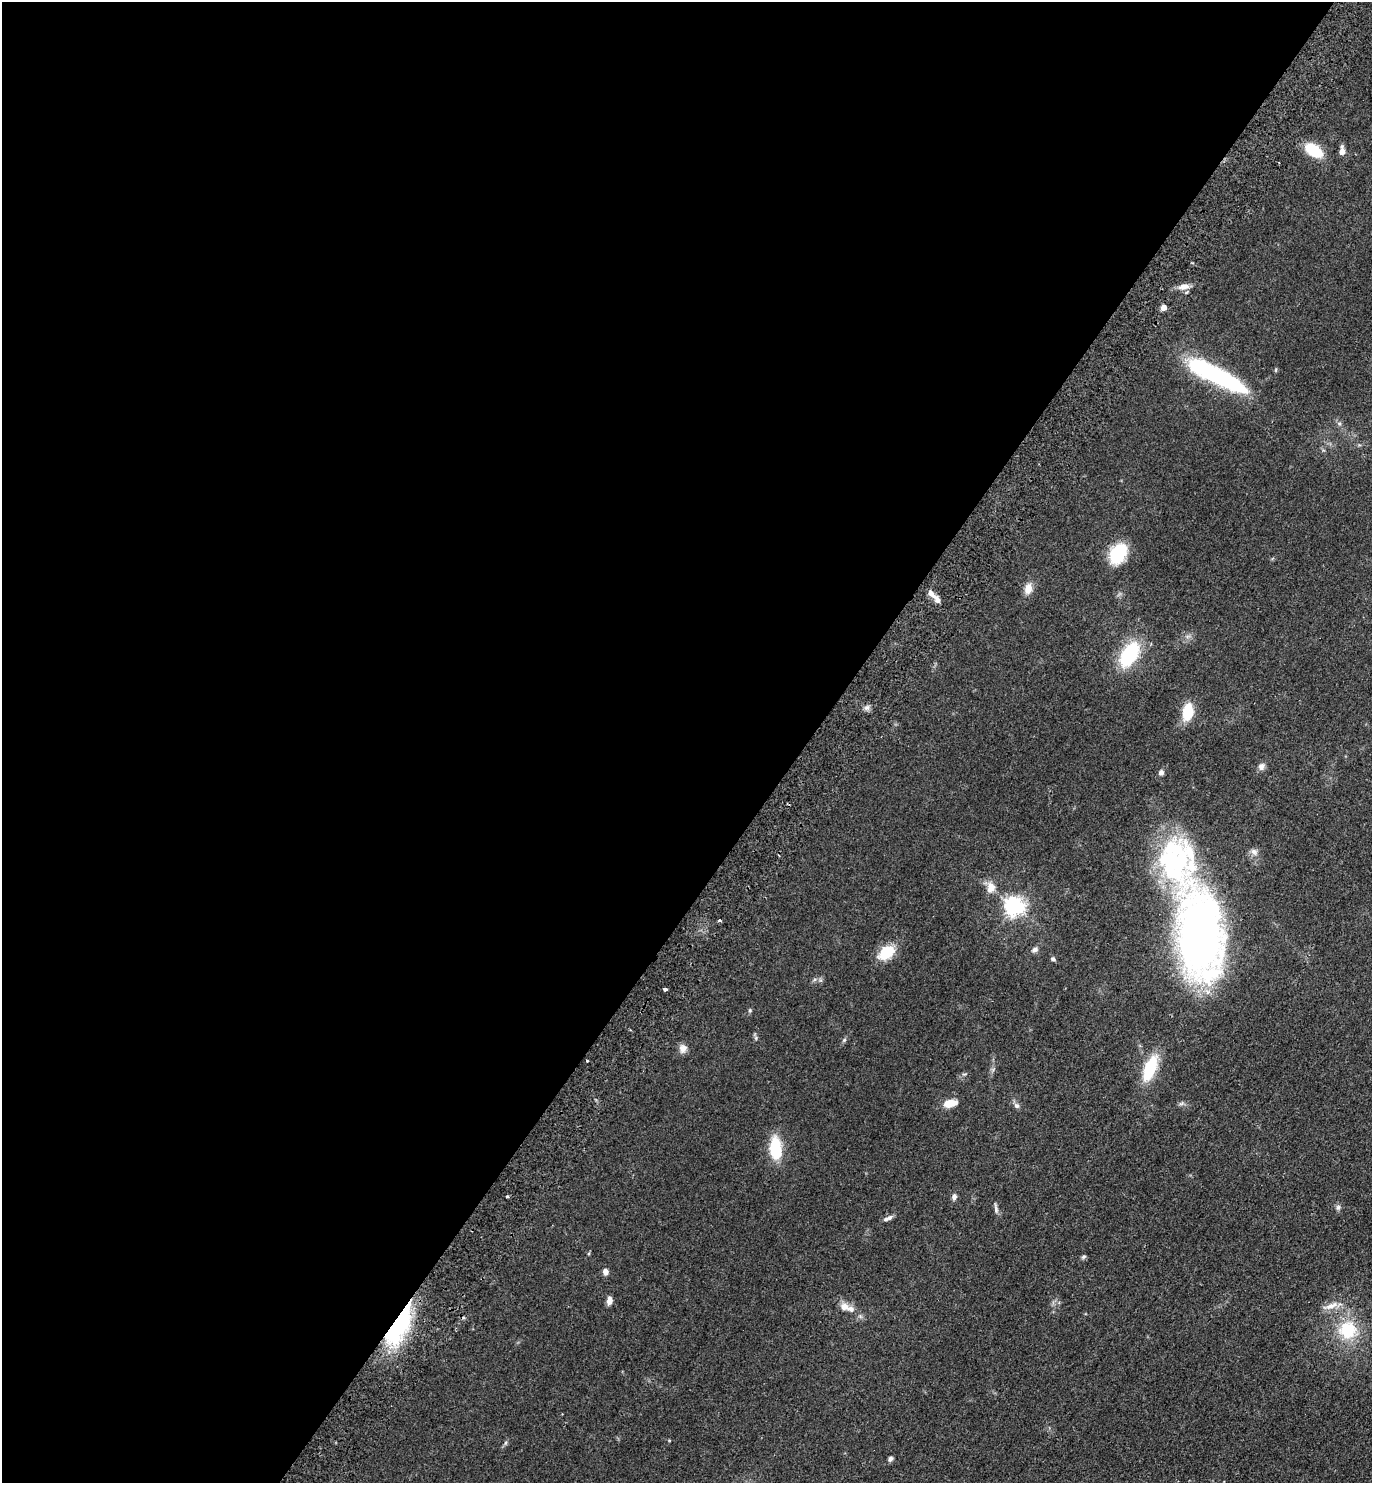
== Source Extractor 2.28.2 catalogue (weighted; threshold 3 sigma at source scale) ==
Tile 5 of 4 x 4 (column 1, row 2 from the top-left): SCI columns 204-1573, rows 2998-4478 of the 6024 x 5996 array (HDU 1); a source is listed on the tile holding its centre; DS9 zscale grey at full resolution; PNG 1374 x 1485 px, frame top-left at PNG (2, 2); no overlay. Shown black and unused: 59% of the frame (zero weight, under 2 of 3 exposures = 3% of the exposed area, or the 3 px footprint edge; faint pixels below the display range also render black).
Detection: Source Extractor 2.28.2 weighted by HDU 2 'WHT'; one run over the whole footprint, this tile lists its part. Background 0.0588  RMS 0.0079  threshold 0.0354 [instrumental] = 3 sigma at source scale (4.5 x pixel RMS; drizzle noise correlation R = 1.50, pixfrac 1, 0.05/0.05 arcsec/px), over >= 5 px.
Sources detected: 48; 3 inside a brighter listed object's ellipse — not listed separately; the other 45 listed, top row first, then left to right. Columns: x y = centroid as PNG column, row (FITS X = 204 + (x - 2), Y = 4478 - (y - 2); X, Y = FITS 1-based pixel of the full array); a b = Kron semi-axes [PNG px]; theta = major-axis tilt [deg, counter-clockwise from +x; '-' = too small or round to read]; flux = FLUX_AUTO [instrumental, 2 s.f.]
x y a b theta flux
1314 150 17 10 -33 29
1342 151 12 6 87 3.9
1184 287 16 7 6 5.7
1163 307 4 4 - 8.4
1217 376 63 14 -27 120
1118 553 20 14 59 38
1028 589 14 9 72 7.1
937 599 14 6 -50 4.1
1129 655 25 13 57 55
867 708 9 4 8 2.3
1188 712 16 9 80 23
1261 766 9 7 52 3.5
1161 772 7 6 - 2.5
1254 852 11 7 -40 3.2
991 888 15 11 76 7.7
1014 906 7 6 - 420
719 920 4 3 - 1.2
1200 935 97 46 -84 420
1035 949 8 6 39 2.8
886 953 20 12 35 21
1053 959 5 4 - 1.7
665 989 3 3 - 3.3
750 1010 5 4 - 1
756 1038 6 4 -72 1.3
844 1040 7 4 45 1.3
683 1048 11 9 80 4.4
587 1061 3 3 - 0.95
1150 1068 33 13 69 29
950 1103 12 7 10 13
1017 1106 9 7 -44 2.4
775 1148 23 11 -85 31
507 1196 4 3 - 0.84
954 1197 7 6 - 2.7
1338 1207 7 7 - 2
996 1209 15 4 -78 2.2
888 1218 14 5 23 2.9
1083 1257 7 5 32 1.4
605 1272 7 6 - 3.8
609 1300 9 6 82 4.4
845 1306 11 9 -29 5.7
1331 1306 24 7 19 7.3
398 1325 49 17 62 92
1347 1330 22 22 - 33
505 1443 6 4 71 1.2
890 1459 7 5 66 2
Overlapping masked pixels (flux is a lower limit): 1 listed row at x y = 398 1325